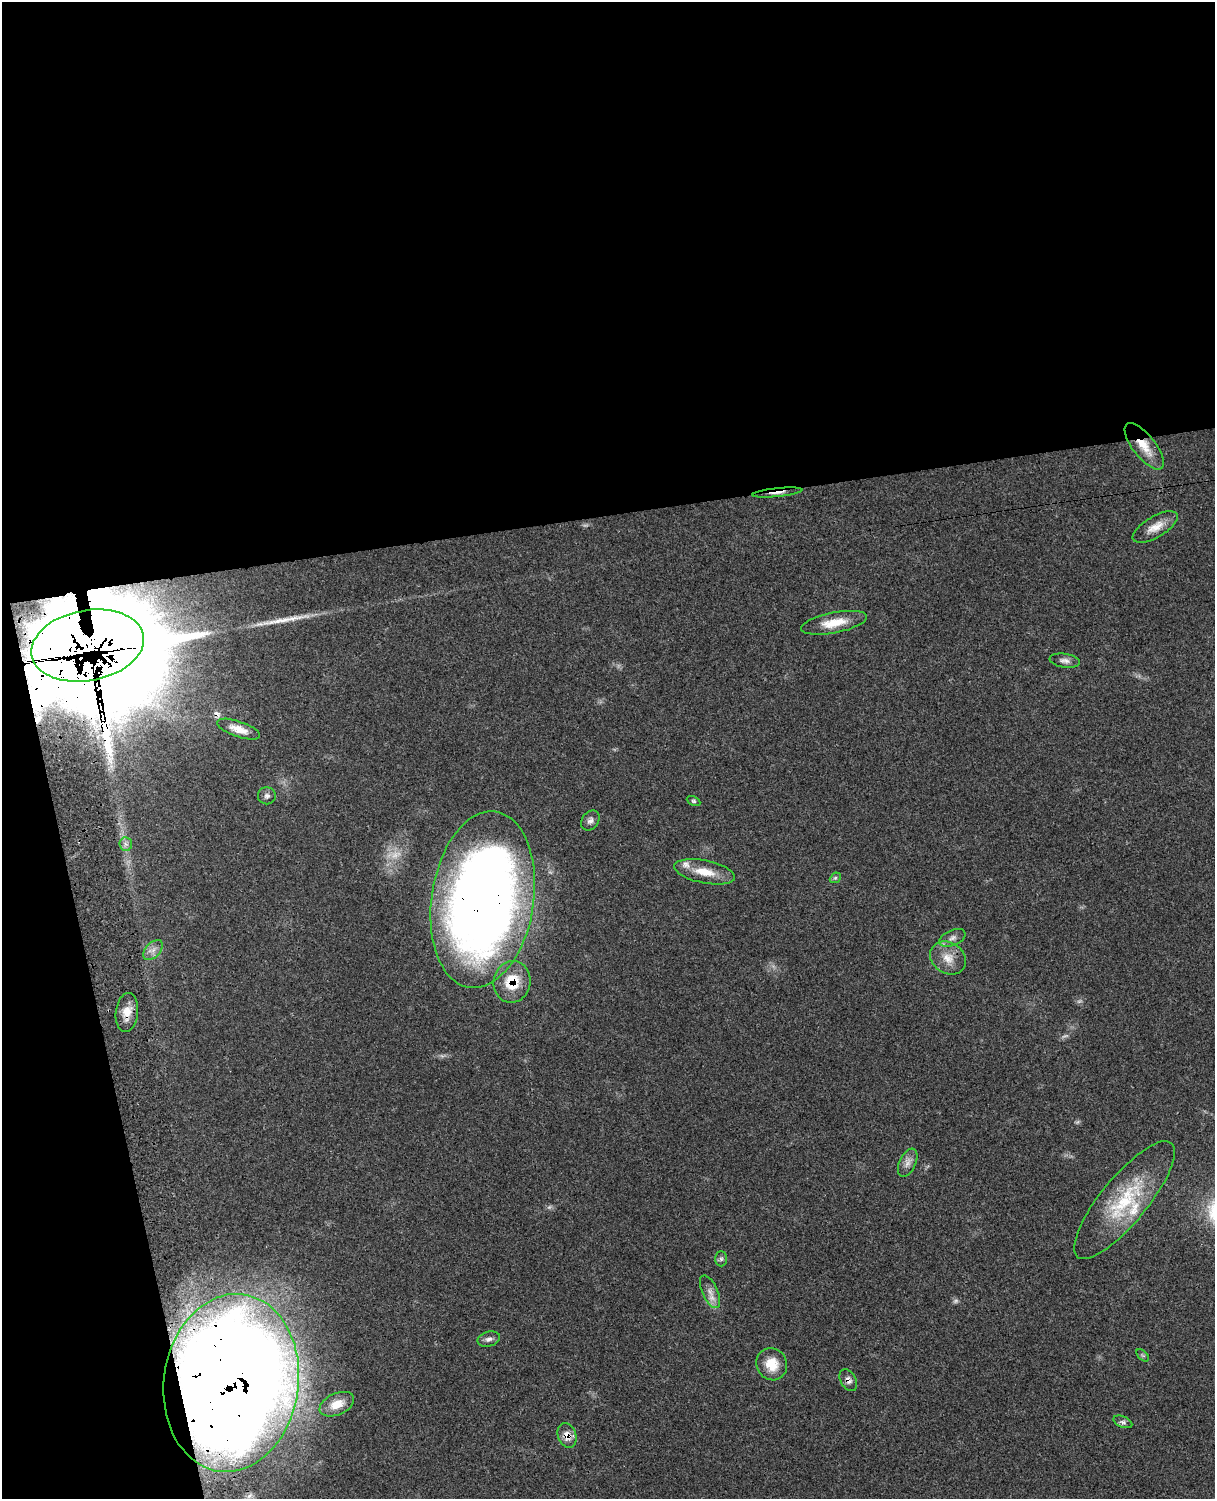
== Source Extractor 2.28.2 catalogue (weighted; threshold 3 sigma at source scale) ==
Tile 1 of 4 x 3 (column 1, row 1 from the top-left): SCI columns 118-1330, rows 3270-4766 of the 5088 x 4928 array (HDU 1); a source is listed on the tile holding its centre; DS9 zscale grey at full resolution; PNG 1217 x 1501 px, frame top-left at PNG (2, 2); each listed source drawn as its Kron ellipse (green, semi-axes under 4 px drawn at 4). Shown black and unused: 40% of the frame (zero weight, under 3 of 4 exposures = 6% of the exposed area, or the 3 px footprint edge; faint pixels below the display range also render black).
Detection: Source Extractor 2.28.2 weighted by HDU 2 'WHT'; one run over the whole footprint, this tile lists its part. Background 0.0761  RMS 0.0058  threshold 0.026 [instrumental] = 3 sigma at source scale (4.5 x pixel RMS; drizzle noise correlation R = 1.50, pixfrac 1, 0.05/0.05 arcsec/px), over >= 5 px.
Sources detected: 46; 5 too faint to see at this stretch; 1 inside a brighter object's white glare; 2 cosmic-ray / hot-pixel residue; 1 long thin detection or spike segment (spike, bleed or trail) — neither listed nor drawn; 6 inside a brighter listed object's ellipse — not listed separately; the other 31 listed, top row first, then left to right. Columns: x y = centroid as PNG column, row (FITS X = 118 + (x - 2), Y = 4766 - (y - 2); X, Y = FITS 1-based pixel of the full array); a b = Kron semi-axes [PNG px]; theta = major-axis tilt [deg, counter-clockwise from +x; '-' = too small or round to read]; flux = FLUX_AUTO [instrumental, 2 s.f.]
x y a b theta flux
1144 446 28 11 -52 12
777 493 25 3 6 3.4
1155 527 25 10 30 7.5
834 623 33 10 11 12
88 646 57 35 11 3500
1065 661 15 7 -8 2.8
239 729 23 7 -19 6.6
267 796 9 8 - 2
693 801 7 4 -26 0.98
590 821 11 8 55 2.6
126 844 7 6 - 1.9
704 872 31 11 -11 12
835 878 6 4 43 0.98
483 900 89 51 81 710
952 938 14 7 23 2.9
153 950 12 7 47 3.4
948 958 19 15 -32 8.8
512 982 21 18 79 17
127 1012 19 11 84 7.6
908 1163 15 8 65 3.8
1124 1200 74 23 50 43
721 1259 7 6 - 1.4
710 1292 17 7 -65 4.4
489 1339 11 7 16 2.5
1143 1355 7 4 -44 1
772 1364 16 15 - 11
848 1380 12 7 -60 2.7
231 1383 89 67 82 1600
337 1404 18 10 24 8.8
1123 1422 10 5 -22 1.8
567 1435 12 9 -70 5.4
Overlapping masked pixels (flux is a lower limit): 9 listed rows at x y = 1144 446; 777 493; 88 646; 483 900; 512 982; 127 1012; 848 1380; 231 1383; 567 1435